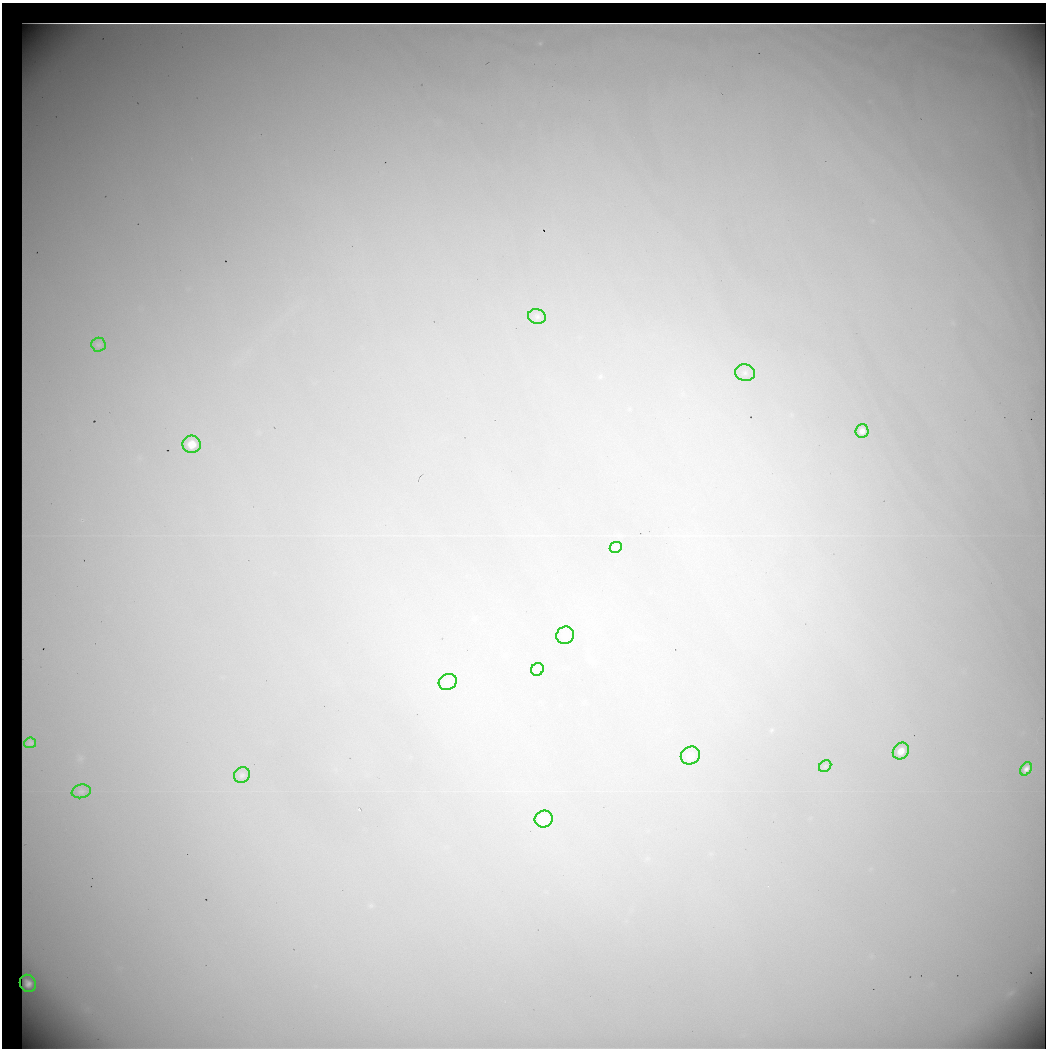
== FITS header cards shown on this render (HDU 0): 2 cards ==
NAXIS1  =                 1044 / No. of pixels in X
NAXIS2  =                 1046 / No. of pixels in Y

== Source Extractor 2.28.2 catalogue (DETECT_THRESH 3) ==
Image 1044 x 1046 px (HDU 0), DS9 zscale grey, 1 PNG px = 1 image px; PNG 1048 x 1050 px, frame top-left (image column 1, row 1046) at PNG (2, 3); each listed source drawn as its Kron ellipse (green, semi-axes under 4 px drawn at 4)
Background 18700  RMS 260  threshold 768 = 3 sigma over >= 5 px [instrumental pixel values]
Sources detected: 19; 1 with non-positive FLUX_AUTO (blend fragments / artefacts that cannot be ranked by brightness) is neither listed nor drawn; the other 18 listed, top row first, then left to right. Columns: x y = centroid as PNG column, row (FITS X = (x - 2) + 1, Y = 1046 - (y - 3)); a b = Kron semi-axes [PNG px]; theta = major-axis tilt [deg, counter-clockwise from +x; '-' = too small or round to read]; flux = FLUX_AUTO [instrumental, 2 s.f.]
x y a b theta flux
537 316 9 7 -16 57000
98 345 7 7 - 41000
745 373 10 8 -12 81000
862 431 7 6 - 110000
192 444 9 9 - 290000
616 547 6 5 - 33000
565 635 9 8 - 76000
537 669 7 6 - 36000
448 682 9 8 - 67000
30 743 6 5 - 57000
901 751 9 7 51 200000
690 756 10 8 31 160000
825 766 7 5 44 30000
1026 769 7 5 58 110000
242 775 8 7 - 52000
81 791 9 6 11 55000
544 819 9 8 - 660000
28 983 9 8 - 150000
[1 non-positive-flux detection neither listed nor drawn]